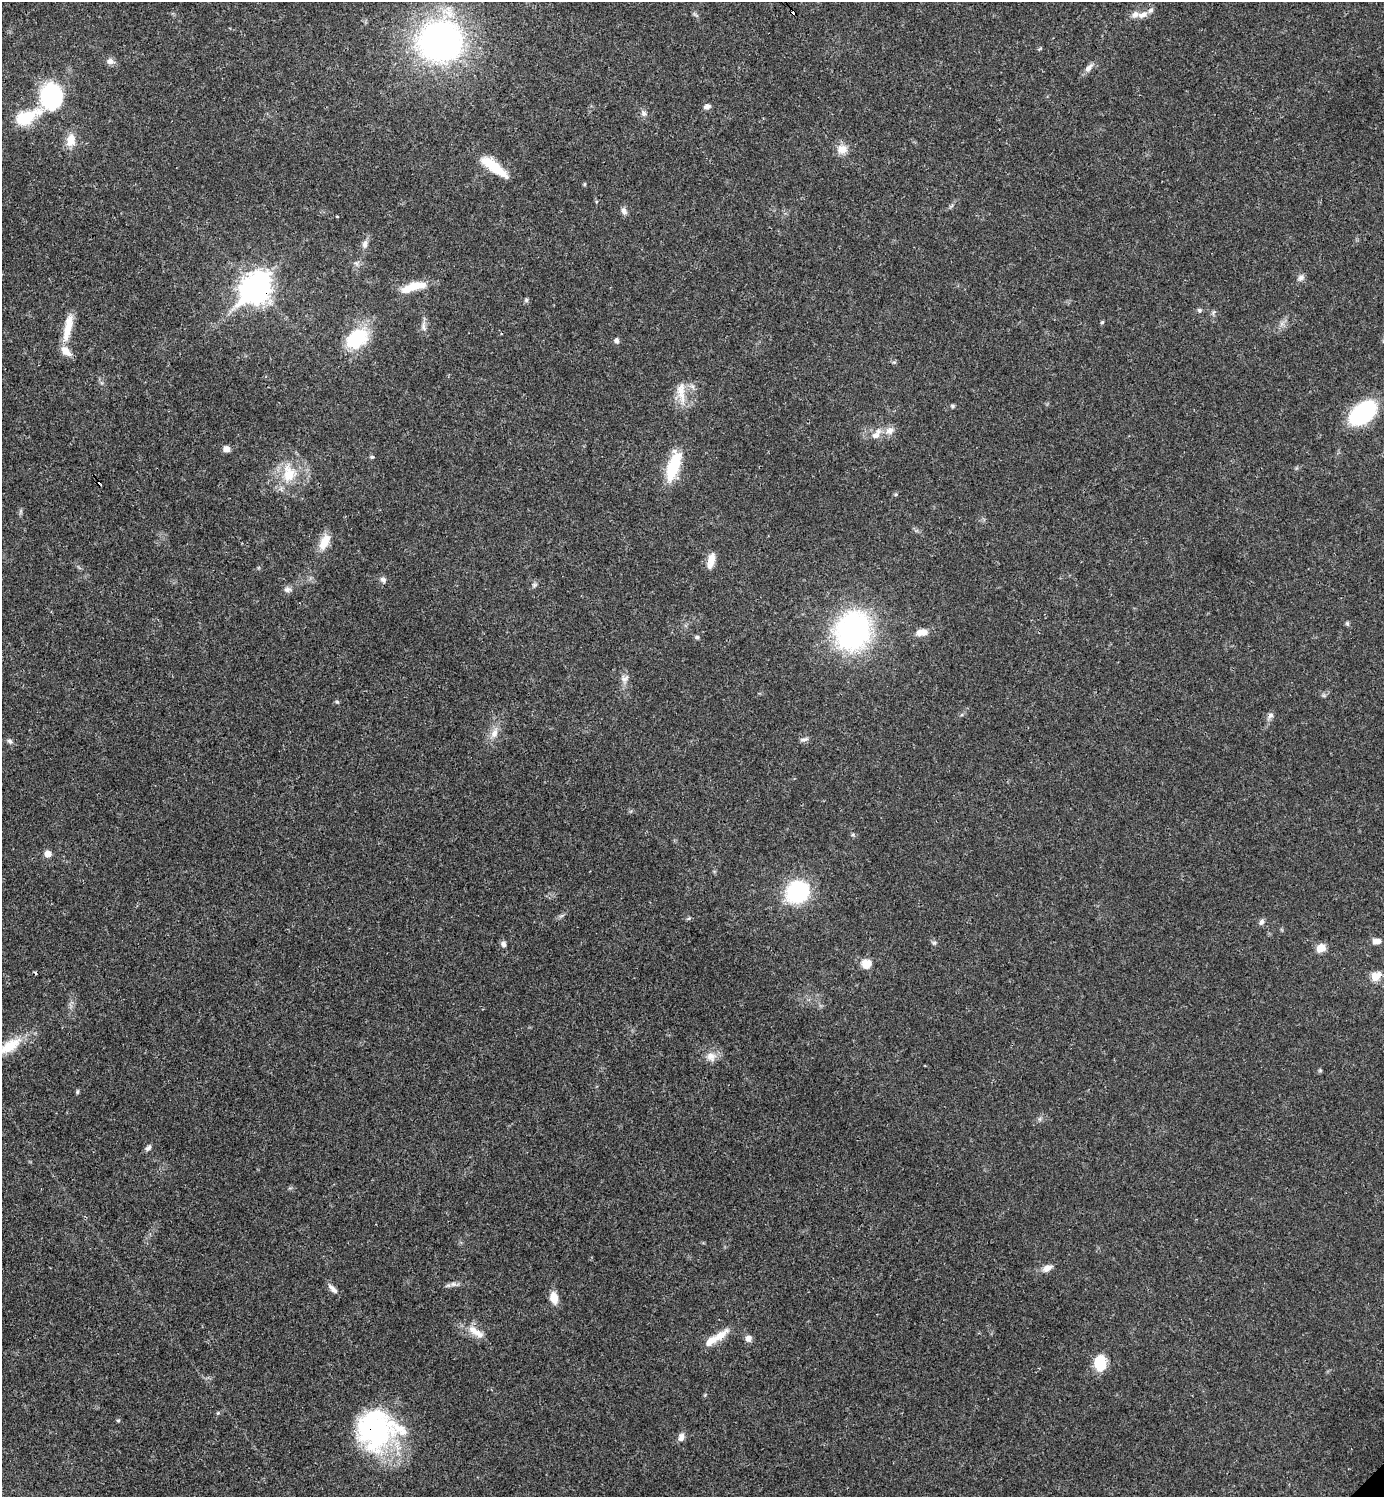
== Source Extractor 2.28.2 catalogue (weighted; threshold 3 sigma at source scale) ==
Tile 11 of 4 x 4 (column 3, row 3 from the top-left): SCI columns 3062-4443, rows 1497-2991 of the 5981 x 5982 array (HDU 1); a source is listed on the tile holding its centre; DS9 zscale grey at full resolution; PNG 1386 x 1499 px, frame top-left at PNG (2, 2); no overlay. Shown black and unused: <1% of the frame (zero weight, under 3 of 4 exposures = <1% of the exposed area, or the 3 px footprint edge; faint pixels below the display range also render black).
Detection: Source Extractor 2.28.2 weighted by HDU 2 'WHT'; one run over the whole footprint, this tile lists its part. Background 0.0198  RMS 0.0022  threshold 0.01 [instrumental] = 3 sigma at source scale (4.5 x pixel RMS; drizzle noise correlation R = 1.50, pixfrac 1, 0.05/0.05 arcsec/px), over >= 5 px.
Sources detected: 82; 2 cosmic-ray / hot-pixel residue — not listed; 4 inside a brighter listed object's ellipse — not listed separately; the other 76 listed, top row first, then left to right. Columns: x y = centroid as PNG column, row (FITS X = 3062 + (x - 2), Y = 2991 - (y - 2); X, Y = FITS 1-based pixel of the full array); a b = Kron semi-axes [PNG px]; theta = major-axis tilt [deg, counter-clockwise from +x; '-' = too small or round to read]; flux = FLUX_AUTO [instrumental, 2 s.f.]
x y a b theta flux
1143 15 14 8 15 1.6
440 41 38 34 9 85
110 61 11 8 -14 1.1
1088 68 13 7 47 1.1
51 96 17 15 -87 36
707 107 8 6 25 0.88
643 113 8 7 - 0.73
27 117 41 16 24 8.6
71 140 17 12 85 3
842 149 12 10 17 2.5
494 167 35 10 -37 6.8
585 184 5 3 - 0.23
624 211 10 7 -68 0.95
365 244 11 7 75 1.1
356 263 7 4 -32 0.5
1301 278 9 7 36 0.86
413 287 33 9 15 4.9
256 288 14 11 48 190
526 300 6 6 - 0.39
1199 310 6 6 - 0.45
1102 322 5 4 - 0.27
423 326 16 6 88 1.1
68 328 39 9 78 4.5
356 339 27 19 35 12
616 340 7 7 - 0.64
681 392 32 11 -85 3.9
952 406 6 5 - 0.35
1363 413 31 19 42 18
890 431 11 11 - 1.6
877 434 19 9 56 1.9
226 449 7 7 - 1.2
372 457 6 5 - 0.31
673 466 37 13 73 9.7
289 474 26 17 -88 7
896 494 5 4 - 0.3
324 542 21 10 64 3.4
711 560 19 8 77 2.3
383 580 9 7 -32 0.72
534 585 6 6 - 0.45
287 589 10 7 5 0.85
1347 623 6 5 - 0.34
853 631 31 26 68 58
922 632 15 9 8 2
697 637 6 5 - 0.42
625 679 13 8 41 1.1
337 702 5 4 - 0.29
1270 715 9 7 37 0.76
494 733 14 9 62 1.9
804 739 11 5 20 0.68
10 741 8 5 -40 0.53
48 854 6 6 - 2
797 892 20 17 34 23
689 918 6 4 18 0.3
1261 922 8 6 57 0.67
1376 941 11 7 0 1.3
934 943 6 6 - 0.43
503 944 8 6 -68 0.64
1321 948 10 9 - 2.3
867 964 12 11 - 2.5
1376 976 14 11 42 2.6
9 1046 35 14 33 6.7
711 1056 14 12 -40 2
77 1092 6 4 73 0.32
148 1148 9 6 39 0.6
1047 1268 13 8 27 1.5
453 1284 8 6 0 0.78
333 1289 15 6 -45 1.1
554 1298 13 9 -75 2.7
476 1332 28 9 -35 3
721 1335 24 10 36 3
748 1338 8 8 - 1.1
1100 1363 18 13 -90 5.3
218 1413 5 4 - 0.27
118 1420 6 4 0 0.24
376 1430 45 42 12 38
681 1437 11 7 76 1.2
Overlapping masked pixels (flux is a lower limit): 2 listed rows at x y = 256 288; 376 1430
Isophote crosses this tile's border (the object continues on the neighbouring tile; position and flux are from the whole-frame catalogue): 1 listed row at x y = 9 1046